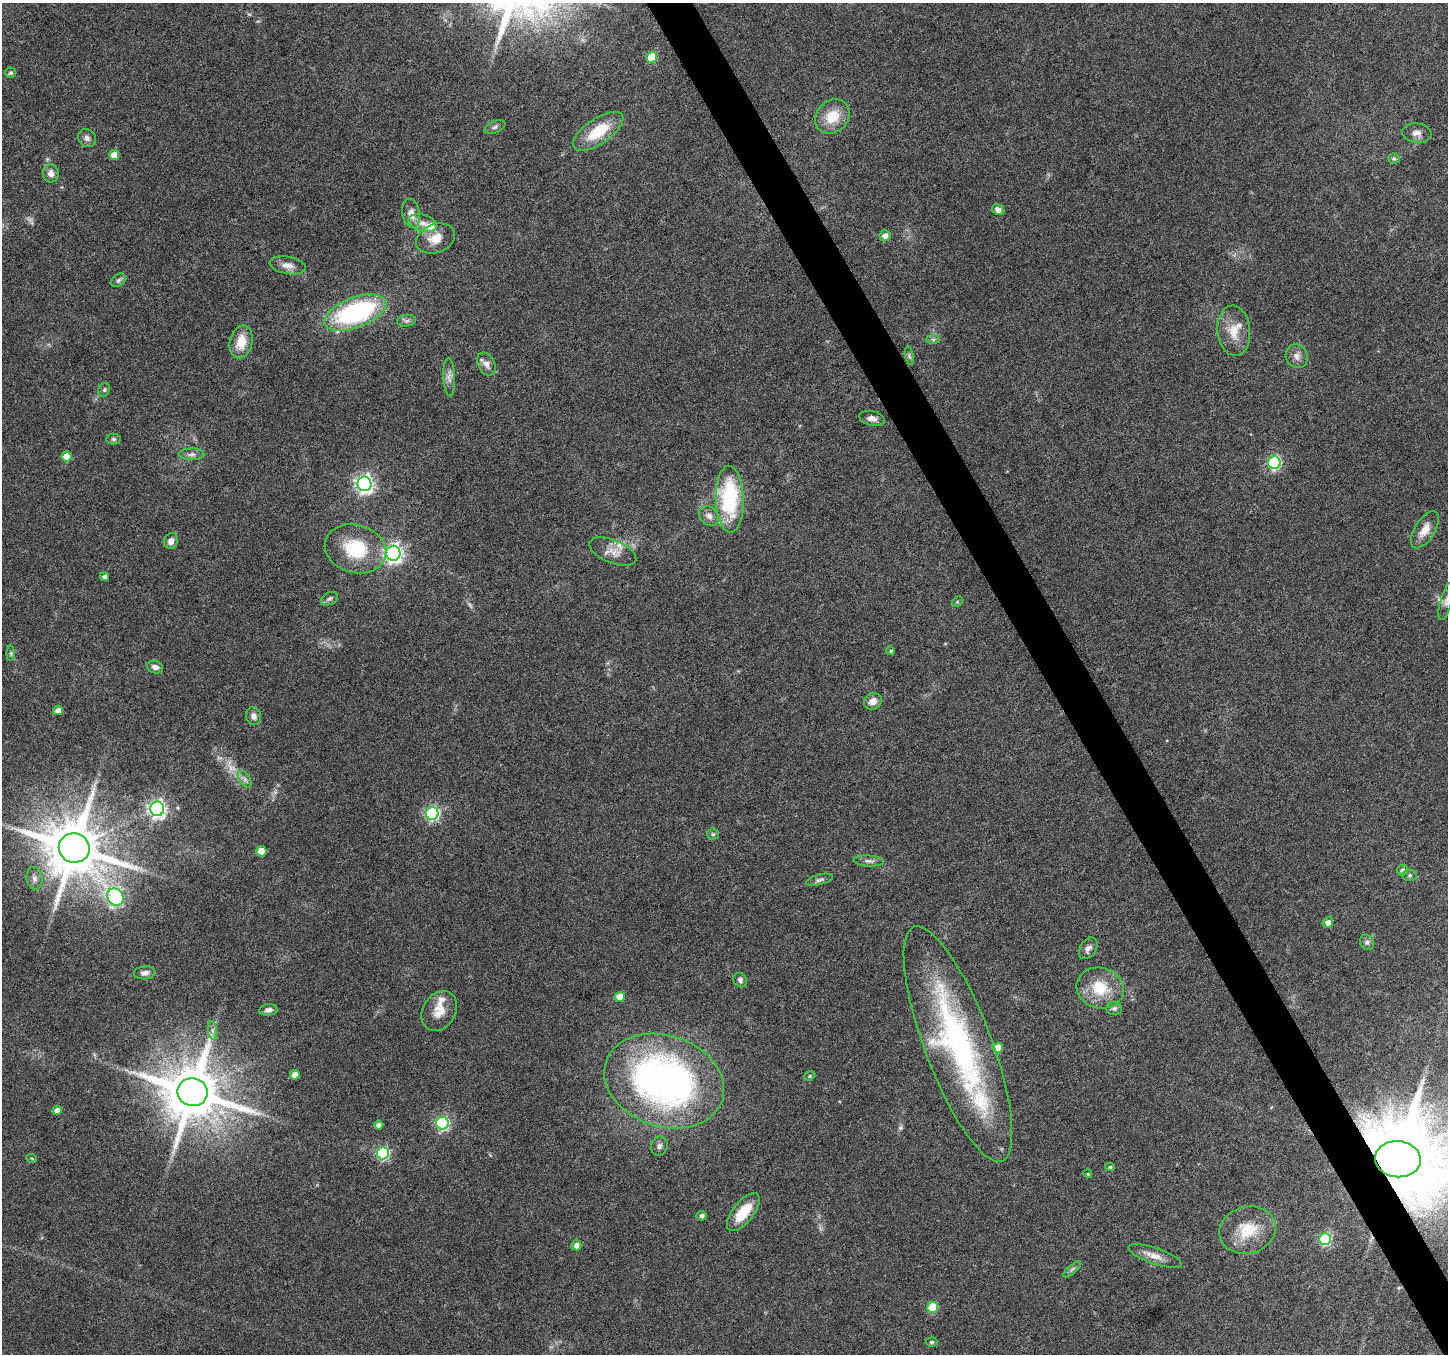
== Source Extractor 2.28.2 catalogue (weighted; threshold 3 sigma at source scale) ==
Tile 6 of 4 x 4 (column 2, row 2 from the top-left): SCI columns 1447-2892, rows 2808-4159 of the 5788 x 5675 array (HDU 1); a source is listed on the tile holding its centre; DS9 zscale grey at full resolution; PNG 1450 x 1356 px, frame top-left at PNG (2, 3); each listed source drawn as its Kron ellipse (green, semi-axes under 4 px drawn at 4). Shown black and unused: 3% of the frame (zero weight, under 4 of 8 exposures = <1% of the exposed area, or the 3 px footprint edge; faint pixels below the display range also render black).
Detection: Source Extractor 2.28.2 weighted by HDU 2 'WHT'; one run over the whole footprint, this tile lists its part. Background 0.0485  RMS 0.0031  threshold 0.0125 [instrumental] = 3 sigma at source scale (4.09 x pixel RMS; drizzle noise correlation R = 1.36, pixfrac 0.8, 0.0396/0.0396 arcsec/px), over >= 5 px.
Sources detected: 105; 3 too faint to see at this stretch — neither listed nor drawn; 5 inside a brighter listed object's ellipse — not listed separately; the other 97 listed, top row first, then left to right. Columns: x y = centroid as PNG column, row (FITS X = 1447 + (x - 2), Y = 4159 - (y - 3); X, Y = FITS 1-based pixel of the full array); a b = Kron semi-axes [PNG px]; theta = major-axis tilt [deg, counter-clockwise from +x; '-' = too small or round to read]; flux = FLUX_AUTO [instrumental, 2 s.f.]
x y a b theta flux
652 57 5 5 - 10
11 73 5 5 - 0.6
832 116 19 15 44 6.7
495 127 11 6 23 0.85
598 131 29 12 34 10
1417 133 15 9 -8 1.8
87 138 10 8 -46 1.2
114 155 5 5 - 4.2
1394 159 6 5 - 0.5
51 173 9 8 - 1.7
998 210 6 5 - 1.7
411 213 15 9 -79 2.6
422 223 14 8 -16 2.6
885 236 5 5 - 1.8
436 239 20 14 21 4.7
288 265 18 8 -10 2.4
118 280 8 5 41 0.71
355 313 33 15 21 47
406 321 9 6 7 0.84
1234 331 25 16 -84 5.8
933 339 7 4 -1 0.51
241 342 16 11 77 5.8
909 356 9 4 -77 0.55
1297 356 12 10 -59 1.8
486 364 12 8 -63 1.6
449 377 19 6 -87 1.7
104 390 7 5 63 0.6
872 418 13 7 -13 1.6
114 439 7 5 0 0.56
191 454 13 6 1 1.2
67 456 5 5 - 4.9
1274 463 6 6 - 41
364 484 7 7 - 110
730 499 33 14 -89 29
709 516 11 8 -45 1.6
1425 530 21 10 58 3.8
171 541 8 6 65 1.6
355 549 31 24 -16 15
613 551 25 11 -22 3.5
393 553 7 7 - 120
104 577 5 4 - 0.95
329 599 9 6 28 0.74
1446 601 20 6 74 1.5
957 602 6 4 44 0.4
891 651 4 4 - 0.43
11 653 8 4 90 0.49
155 667 8 6 -16 1.3
873 701 9 8 - 2.1
58 710 5 5 - 2.1
253 716 9 7 -75 1.4
245 779 9 5 -57 0.94
157 809 7 7 - 110
432 813 6 6 - 49
713 834 6 6 - 0.51
74 848 15 14 - 2100
261 851 5 5 - 5
869 861 15 5 -4 1.2
1403 870 5 5 - 0.86
1410 875 7 5 0 0.56
34 878 11 8 -82 1.4
820 880 13 5 14 0.92
115 897 9 7 -53 43
1328 922 5 5 - 1.6
1367 942 8 6 -57 0.79
1088 948 12 8 56 1.4
145 973 11 6 4 1.3
740 980 7 6 - 0.82
1100 988 24 20 -15 10
620 997 5 5 - 4
1114 1008 8 6 -9 0.8
268 1010 9 5 8 1.3
439 1011 21 16 57 4.6
213 1030 9 4 -82 0.83
958 1044 125 33 -69 81
998 1048 5 5 - 4.5
295 1075 5 5 - 2.7
810 1076 6 4 22 0.36
664 1081 61 45 -19 130
193 1092 15 14 - 2100
57 1110 4 4 - 2
442 1123 6 6 - 42
379 1125 5 4 - 1.2
659 1146 9 8 - 1.1
383 1153 6 6 - 37
32 1159 5 3 - 0.3
1398 1159 23 18 -6 5300
1110 1167 5 3 - 0.42
1088 1174 4 3 - 0.27
743 1212 23 10 51 7.7
702 1216 5 4 - 0.82
1248 1230 28 23 16 9.6
1325 1239 6 6 - 30
576 1245 5 5 - 1.7
1155 1256 28 8 -18 3.1
1072 1269 11 4 42 0.76
933 1307 5 5 - 11
931 1342 6 4 1 0.45
Overlapping masked pixels (flux is a lower limit): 1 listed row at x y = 1398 1159
Isophote crosses this tile's border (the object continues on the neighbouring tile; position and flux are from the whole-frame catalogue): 2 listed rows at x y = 1446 601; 1398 1159